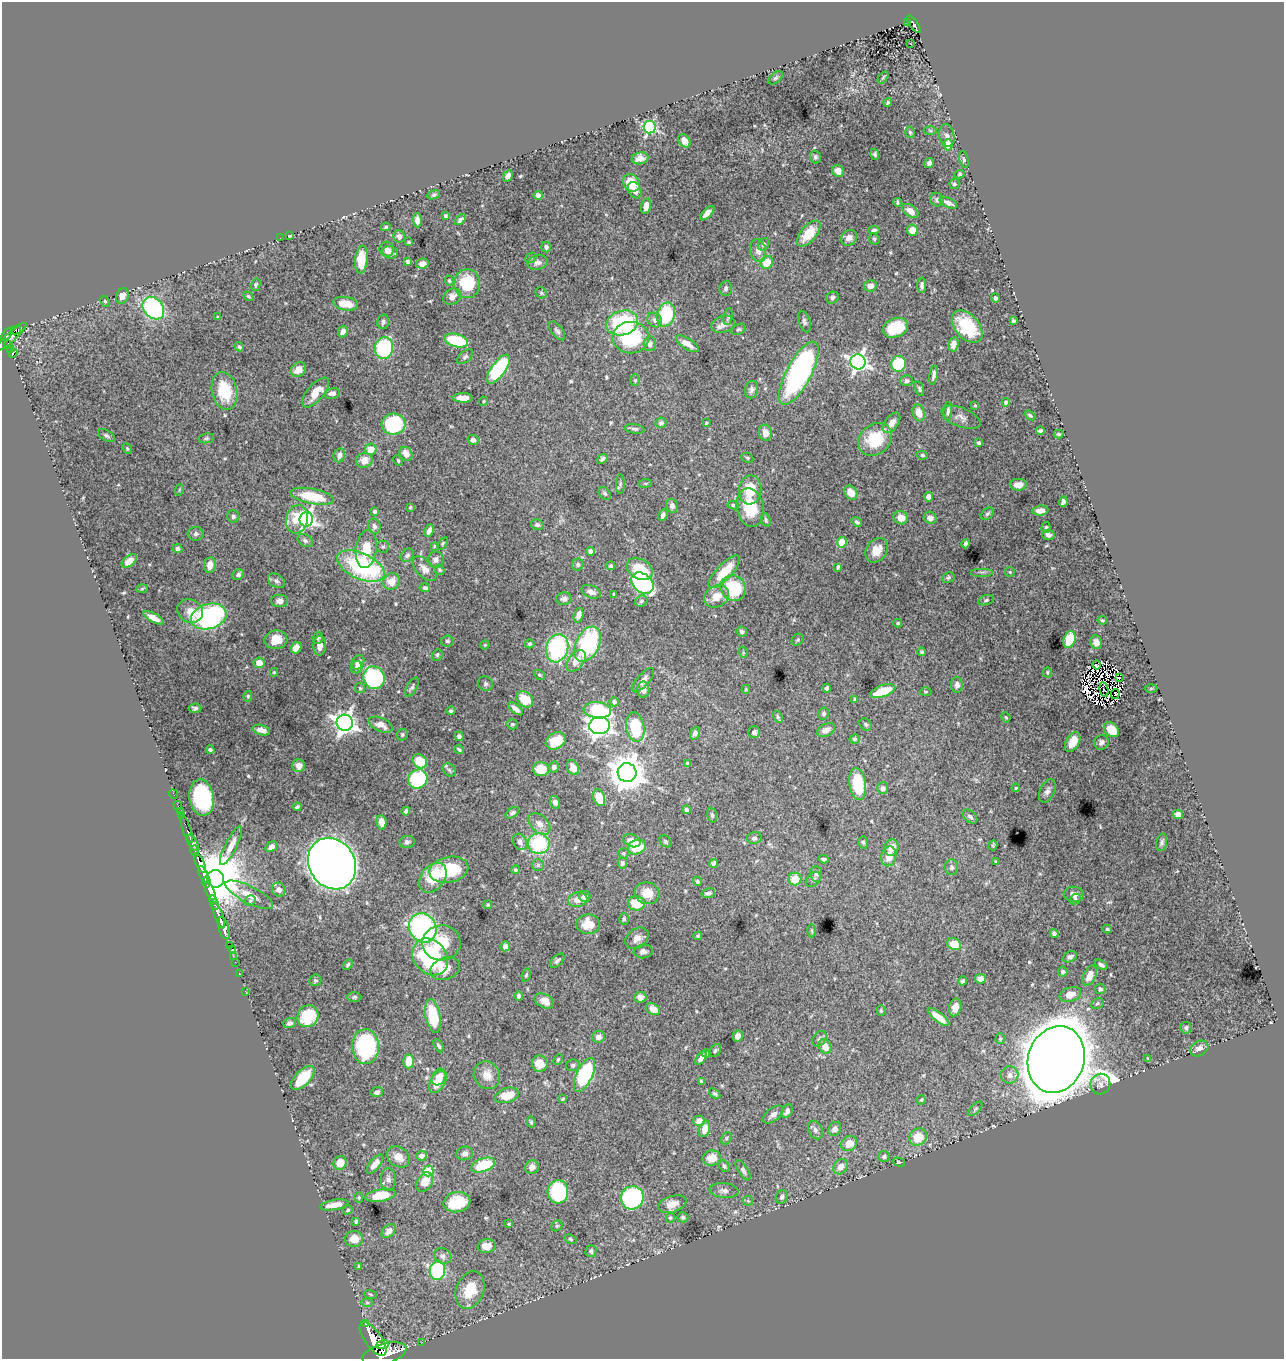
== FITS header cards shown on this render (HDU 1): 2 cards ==
NAXIS1  =                 1282
NAXIS2  =                 1357

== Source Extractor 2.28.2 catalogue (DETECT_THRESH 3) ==
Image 1282 x 1357 px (HDU 1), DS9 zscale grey, 1 PNG px = 1 image px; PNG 1286 x 1361 px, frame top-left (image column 1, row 1357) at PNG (2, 2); each listed source drawn as its Kron ellipse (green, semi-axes under 4 px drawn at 4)
Background 1.97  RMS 0.015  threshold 0.0456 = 3 sigma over >= 5 px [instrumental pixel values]
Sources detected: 568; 14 with non-positive FLUX_AUTO (blend fragments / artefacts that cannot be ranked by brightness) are neither listed nor drawn; of the other 554, the 500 brightest by FLUX_AUTO listed and drawn (54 fainter detections omitted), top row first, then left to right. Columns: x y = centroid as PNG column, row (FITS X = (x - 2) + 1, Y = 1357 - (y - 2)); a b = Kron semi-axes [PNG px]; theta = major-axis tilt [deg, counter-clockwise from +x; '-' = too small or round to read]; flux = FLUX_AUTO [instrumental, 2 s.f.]
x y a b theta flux
907 22 2 2 - 13
914 24 10 4 -54 370
910 44 3 2 - 3.7
883 77 7 4 54 1.5
776 78 8 5 44 2.2
888 102 4 3 - 1.9
650 127 6 6 - 170
930 131 6 4 -2 1.4
910 132 6 4 -73 1.8
947 136 11 7 -81 4
684 141 7 5 -51 6.1
948 145 5 4 - 17
875 154 5 4 - 2.4
815 157 6 5 - 2.4
640 158 8 6 10 6.7
964 159 8 4 -79 2.2
929 163 5 4 - 4
838 171 6 5 - 9.8
960 174 5 4 - 1.4
508 176 6 4 67 5.1
631 183 9 7 -52 25
954 184 5 5 - 2.5
635 190 8 6 -59 7.5
434 195 7 4 18 1.9
538 195 4 4 - 4
937 200 7 6 - 2.7
897 202 4 3 - 1.6
948 203 9 4 -24 6.4
646 206 8 5 78 7.9
910 211 9 5 -38 9.7
707 213 9 4 46 7.2
445 216 3 3 - 2.5
417 220 7 4 -89 6.6
460 220 7 4 42 3.7
386 227 5 4 - 1.8
874 230 5 3 - 2
912 230 6 5 - 14
809 233 15 8 49 24
290 236 3 2 - 1.3
399 236 6 6 - 4.3
280 238 2 2 - 23
849 238 8 7 - 6.4
874 239 6 5 - 1.4
409 242 3 3 - 1.1
764 244 6 5 - 2.4
546 247 5 5 - 2.9
387 249 7 7 - 4.5
758 251 11 8 -80 7.1
390 253 8 6 -13 5.1
531 258 6 4 42 1.4
361 260 14 6 84 26
408 262 4 4 - 3.9
767 262 7 6 - 22
538 263 10 7 12 4.7
422 264 6 5 - 7
449 281 5 4 - 1.3
467 284 14 12 -88 43
256 285 6 4 75 1.9
922 285 8 4 88 3.3
870 286 6 5 - 7.7
726 288 7 6 - 2.8
541 293 6 5 - 1.5
122 296 8 6 67 6.3
248 296 5 4 - 1.6
452 296 9 7 35 6.3
832 298 6 5 - 2.9
995 298 5 4 - 2.5
105 301 6 4 -66 1.3
346 304 12 6 -9 16
153 308 12 9 -48 130
666 315 12 9 73 67
218 317 4 3 - 1.3
728 317 8 4 80 2.2
655 320 8 6 -43 4
1013 321 4 3 - 1.4
383 322 7 5 78 3
804 322 11 6 -72 2.8
622 323 16 12 18 84
723 324 12 8 18 5.9
967 327 19 12 -48 43
895 328 13 9 22 39
739 329 7 5 26 1.9
16 330 5 4 - 100
557 331 11 5 -52 3
343 332 6 4 63 5.6
7 334 8 3 49 630
11 337 20 5 42 550
631 338 18 15 1 86
456 341 12 6 -15 55
9 344 3 3 - 140
650 344 7 6 - 4.8
687 344 13 5 -32 7.6
954 344 7 5 80 6.5
239 347 5 4 - 2.2
384 348 11 9 78 87
11 349 4 3 - 180
13 353 4 3 - 140
465 357 9 5 40 2.4
858 362 8 7 - 440
899 364 8 7 - 59
498 369 17 7 54 95
298 370 8 6 39 9.7
799 373 35 12 62 260
934 375 10 4 79 4
635 380 6 5 - 1.6
907 381 6 5 - 2.6
919 389 8 4 -73 1.9
752 390 9 6 77 3.4
225 391 19 12 -77 42
316 392 18 8 50 14
332 393 8 5 10 4.3
463 398 10 4 -1 12
484 401 4 4 - 1.2
1006 402 4 4 - 4.9
975 405 4 3 - 1.2
948 411 9 4 86 3.1
919 413 8 6 -73 13
1030 415 6 4 -37 1.9
961 417 21 9 -21 6.9
661 423 5 5 - 2.7
706 423 3 3 - 1.3
892 423 11 6 55 8.3
393 424 12 10 6 92
635 429 10 4 -8 2.6
1040 431 4 4 - 2.2
765 433 8 6 -76 7
1058 434 5 4 - 1.6
106 435 9 5 -31 2.5
206 438 8 5 11 1.7
875 439 18 14 41 41
473 440 5 5 - 4.2
979 443 4 4 - 2.2
127 449 5 4 - 1.4
371 449 6 5 - 18
406 454 7 6 - 8.5
339 455 7 5 70 5.3
922 455 6 4 -8 1.7
747 458 6 4 -22 1.4
602 459 5 4 - 2.6
364 460 8 7 - 10
398 461 5 3 - 1.2
645 483 7 3 8 1.3
620 484 10 4 89 2.1
1018 485 8 6 -2 7.8
179 490 6 3 72 1.2
750 490 14 11 82 28
605 493 7 5 -50 2
851 493 8 6 -56 10
312 496 22 7 -11 38
929 497 5 4 - 6.4
1063 502 5 4 - 3.6
733 505 6 4 -9 1.8
672 506 7 6 - 3.4
410 507 3 3 - 1.4
750 508 19 13 -78 32
374 511 4 4 - 1.9
1040 511 8 5 6 7.7
987 514 7 5 39 2.1
663 515 6 4 65 3
233 516 6 6 - 2.5
901 518 7 6 - 9.4
930 518 6 6 - 5.5
297 519 14 11 79 26
306 519 7 6 - 340
766 520 7 4 -72 1.9
857 522 5 4 - 1.9
537 525 6 5 - 2.3
374 526 7 6 - 4.3
1046 527 5 4 - 1.4
429 531 6 4 65 5.9
196 534 8 7 - 3.1
1048 535 6 5 - 4.6
305 541 8 5 -32 2.8
842 542 5 4 - 37
443 543 7 4 54 1.4
965 544 5 3 - 2.7
434 546 4 3 - 1.5
383 547 6 6 - 1.9
177 549 5 4 - 3.2
366 549 19 10 83 21
876 550 13 10 54 13
590 551 4 4 - 5.1
407 555 7 6 - 3.5
436 560 8 7 - 5
129 561 9 5 39 10
210 565 8 6 82 9.8
578 565 6 5 - 2.8
361 566 25 13 -25 140
611 566 4 4 - 1.3
838 567 4 3 - 1.8
425 569 15 8 -47 8.3
640 569 14 10 -30 33
440 570 5 4 - 1.5
724 572 21 7 46 30
982 572 11 2 0 2.1
1010 572 5 4 - 1.3
238 575 6 5 - 3.1
948 578 6 5 - 2.1
276 581 9 6 -34 3.2
392 581 8 8 - 15
642 583 12 9 -39 190
425 588 5 4 - 3.2
733 588 13 12 - 57
142 589 6 4 3 1.2
591 592 10 6 -21 6.1
614 594 4 3 - 1.6
717 596 13 10 30 14
564 599 8 6 3 3.9
986 600 8 5 16 2
279 601 8 6 -1 4.8
641 601 6 5 - 2.5
190 611 13 11 -28 10
579 615 7 4 75 6.4
209 617 18 12 17 170
154 618 11 4 -27 7.9
1102 620 4 3 - 1.4
898 623 4 3 - 1.4
742 632 5 5 - 2.8
318 638 6 5 - 1.9
1069 639 8 6 71 32
276 640 11 9 7 15
798 640 6 5 - 1.6
447 641 6 5 - 1.9
1096 642 7 6 - 8.9
530 644 5 4 - 1.7
587 644 19 11 64 130
485 645 4 4 - 1.2
320 646 10 6 87 7.4
296 648 6 5 - 11
557 648 14 11 73 120
743 652 6 3 -72 1.2
922 652 4 4 - 1.7
437 655 6 5 - 1.8
576 661 12 7 52 12
358 662 7 6 - 7.2
259 663 5 5 - 11
1096 665 4 3 - 3.9
357 667 6 6 - 3.9
274 672 4 3 - 1.1
1047 672 5 4 - 1.1
539 675 6 4 -39 1.7
1120 677 3 2 - 1.6
374 678 11 10 - 110
643 680 15 6 49 7.4
485 684 8 7 - 2.8
957 685 8 6 -89 4.6
412 687 10 5 59 2.6
360 688 5 5 - 1.4
827 688 4 4 - 2.9
1151 688 6 4 2 1.4
746 689 4 3 - 1.3
643 690 8 6 -90 5.8
1104 690 7 2 -79 1.5
883 691 13 5 18 27
925 692 6 4 -2 1.2
1115 694 5 2 - 3.6
248 696 5 4 - 1.6
525 699 9 7 -44 22
854 699 3 3 - 1.2
614 702 5 4 - 3
195 708 6 5 - 2.3
515 709 9 4 -39 5.6
597 710 13 8 -7 88
451 711 4 4 - 2
824 713 6 5 - 2.3
778 717 6 4 -61 1.6
1006 717 5 3 - 1.3
345 723 8 8 - 740
512 724 6 5 - 1.8
866 724 7 5 -46 2.3
381 725 13 6 -25 8.5
600 726 10 8 10 540
635 727 15 9 -80 55
261 730 9 5 -16 6
826 730 9 6 27 8
1111 730 8 6 -43 22
754 732 6 6 - 2.8
695 733 6 5 - 3.9
402 735 6 5 - 1.7
459 736 5 4 - 3.1
855 739 5 4 - 1.6
556 741 10 8 29 25
1073 742 11 6 61 15
1101 742 7 7 - 4
459 749 5 3 - 1.7
210 750 4 3 - 1.8
420 761 8 6 -41 23
688 764 4 4 - 2.4
299 766 6 6 - 6.2
554 767 5 5 - 4.3
573 767 8 6 -65 11
541 769 8 7 - 19
449 770 7 5 -45 2.2
627 773 9 9 - 2400
418 779 10 9 - 74
858 784 16 8 -82 52
883 788 6 5 - 4.7
1016 788 4 3 - 1.1
1047 791 12 7 66 5.3
173 794 5 2 - 22
202 798 18 12 -80 94
599 798 8 5 -73 22
555 802 6 5 - 4.7
178 805 4 2 - 21
297 807 4 3 - 1.8
686 810 4 4 - 2.7
406 811 4 4 - 3
180 812 3 2 - 29
512 813 7 4 35 2.7
1178 814 5 4 - 6.9
182 815 3 3 - 61
712 815 7 4 -75 1.9
970 817 8 5 -44 3.2
381 822 7 5 -83 8.4
539 824 13 8 -45 7.7
187 830 14 3 -71 310
754 838 7 6 - 3.8
632 841 9 6 -22 6.9
666 841 7 5 -46 2
193 842 8 4 -61 1500
407 842 7 6 - 2.9
520 842 8 6 -64 5
863 842 6 4 -74 1.8
1162 842 9 5 77 3
539 844 11 10 - 74
231 845 21 6 63 10
993 845 5 4 - 1.5
271 847 6 4 32 6.5
637 847 9 7 22 28
891 848 8 7 - 11
195 851 5 3 - 400
623 853 5 5 - 1.4
889 856 10 7 77 13
824 859 5 3 - 2.6
995 861 3 3 - 1.2
200 863 10 4 -65 2200
622 863 5 4 - 2.6
714 863 4 4 - 8.5
332 864 27 22 -57 2400
538 865 6 6 - 2.1
951 867 8 6 89 3.1
449 870 19 13 12 53
515 870 4 4 - 1.8
816 874 7 6 - 3.2
204 875 9 4 -62 1100
433 878 16 11 53 32
215 879 9 8 - 9100
795 879 6 6 - 19
813 879 8 6 45 2.6
697 881 5 4 - 1.9
206 882 5 3 - 480
279 890 7 6 - 6.2
210 891 9 4 -66 1700
647 893 12 11 - 15
708 893 7 4 15 3.1
1074 894 10 7 -5 6.7
249 895 26 8 -27 15
585 897 6 5 - 6.1
1075 899 6 4 49 1.8
578 900 10 7 11 8
250 901 5 5 - 1.4
214 903 7 4 -71 210
636 903 8 7 - 27
488 905 5 4 - 1.3
219 915 14 4 -69 1500
624 919 5 4 - 1.6
588 924 12 9 -1 18
224 928 11 5 -74 1700
423 928 15 13 -58 200
1107 929 4 3 - 1.2
812 931 7 3 -89 1.5
1054 933 4 4 - 2.6
698 936 4 4 - 1.6
637 938 13 9 39 7.7
441 943 19 17 8 31
954 944 7 6 - 19
229 946 4 2 - 53
505 946 5 4 - 5.5
232 949 3 2 - 15
643 951 9 7 5 4
233 956 2 2 - 21
430 957 20 16 -49 110
1070 957 7 5 23 3.2
557 961 9 5 43 3.2
235 962 2 2 - 16
348 965 6 4 57 1.9
1101 965 7 4 -31 2.9
445 969 15 11 20 16
1063 972 5 5 - 2.6
239 973 2 2 - 19
526 975 7 4 75 1.6
1090 975 11 6 64 11
981 979 5 4 - 11
315 980 6 5 - 1.9
963 981 4 3 - 2.3
1100 989 5 5 - 2.6
245 991 2 2 - 15
1070 994 11 7 20 10
519 996 4 4 - 2.2
354 997 7 4 2 1.8
640 997 6 5 - 5.5
544 1001 10 6 -26 11
1097 1003 7 5 27 1.9
955 1007 9 6 75 8
653 1009 7 5 -32 9.6
881 1011 5 4 - 1.3
308 1016 11 10 - 46
433 1016 17 7 -80 43
938 1017 13 4 -39 13
290 1023 6 5 - 3
1186 1028 6 5 - 2.2
738 1036 5 5 - 4.2
598 1037 6 6 - 5.4
819 1039 8 6 54 3.2
1000 1039 5 4 - 1.5
365 1046 17 13 -86 110
439 1046 7 4 -61 2.3
825 1046 7 6 - 12
1199 1049 10 7 28 5.9
715 1050 7 5 50 2
706 1053 4 3 - 1.7
701 1058 7 4 55 5.6
1056 1059 34 28 71 8600
1148 1059 4 2 - 1.3
558 1060 6 4 63 1.4
409 1061 7 5 89 18
540 1064 8 7 - 18
573 1065 7 6 - 2.3
487 1075 14 12 -58 12
584 1075 18 8 64 92
1010 1075 8 8 - 5.9
439 1077 9 6 57 10
303 1078 15 7 46 33
701 1081 4 4 - 1.6
438 1082 12 7 61 19
1100 1084 10 10 - 5.7
377 1092 6 5 - 3.6
715 1093 6 4 -37 1.8
507 1095 12 7 18 22
563 1099 4 3 - 1.2
921 1100 5 4 - 1.7
975 1109 9 4 46 1.8
787 1111 7 5 62 4.7
773 1114 12 6 37 5
699 1121 6 5 - 8.1
531 1122 5 3 - 1.8
705 1129 8 5 74 10
835 1129 7 6 - 4.8
815 1130 10 6 -64 3.5
918 1137 9 8 - 25
726 1138 6 4 62 1.7
849 1143 8 7 - 13
465 1153 8 7 - 4.4
421 1156 5 5 - 5.2
398 1157 12 9 -35 10
884 1157 6 5 - 2.4
712 1158 9 7 10 15
899 1162 6 3 -17 1.2
340 1163 7 6 - 16
375 1164 11 5 52 8.1
483 1165 12 6 20 40
724 1166 6 4 -61 1.9
532 1167 7 6 - 6.1
841 1167 8 6 53 7.5
743 1170 11 5 -58 2.9
428 1171 5 5 - 45
388 1179 11 7 -89 4.9
425 1182 10 7 61 13
724 1191 14 7 -6 5.4
558 1192 11 10 - 110
381 1195 15 6 10 25
359 1197 5 4 - 1.5
782 1197 7 5 71 2.4
632 1198 12 11 - 130
748 1201 5 4 - 1.5
457 1202 13 10 13 40
672 1204 14 8 17 11
334 1205 14 5 9 10
348 1210 5 4 - 1.6
683 1217 5 5 - 2.8
670 1218 5 4 - 1.7
356 1221 4 3 - 2.9
509 1224 3 3 - 1.2
557 1226 6 5 - 1.6
389 1231 8 5 44 7.1
354 1239 9 8 - 11
570 1239 6 4 -27 1.4
487 1246 9 7 8 11
591 1251 6 5 - 2.5
443 1256 9 7 -31 4.2
359 1266 4 3 - 1.7
438 1270 10 7 83 120
470 1290 19 13 68 27
371 1294 6 3 -19 1.2
367 1302 6 4 -1 1.7
365 1324 3 3 - 130
373 1339 20 8 -55 4500
422 1342 2 2 - 12
383 1344 6 3 22 560
384 1354 23 10 16 4700
At the frame edge (FLAGS 8, measured only in part): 1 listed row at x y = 384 1354
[54 fainter detections neither listed nor drawn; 14 non-positive-flux detections neither listed nor drawn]